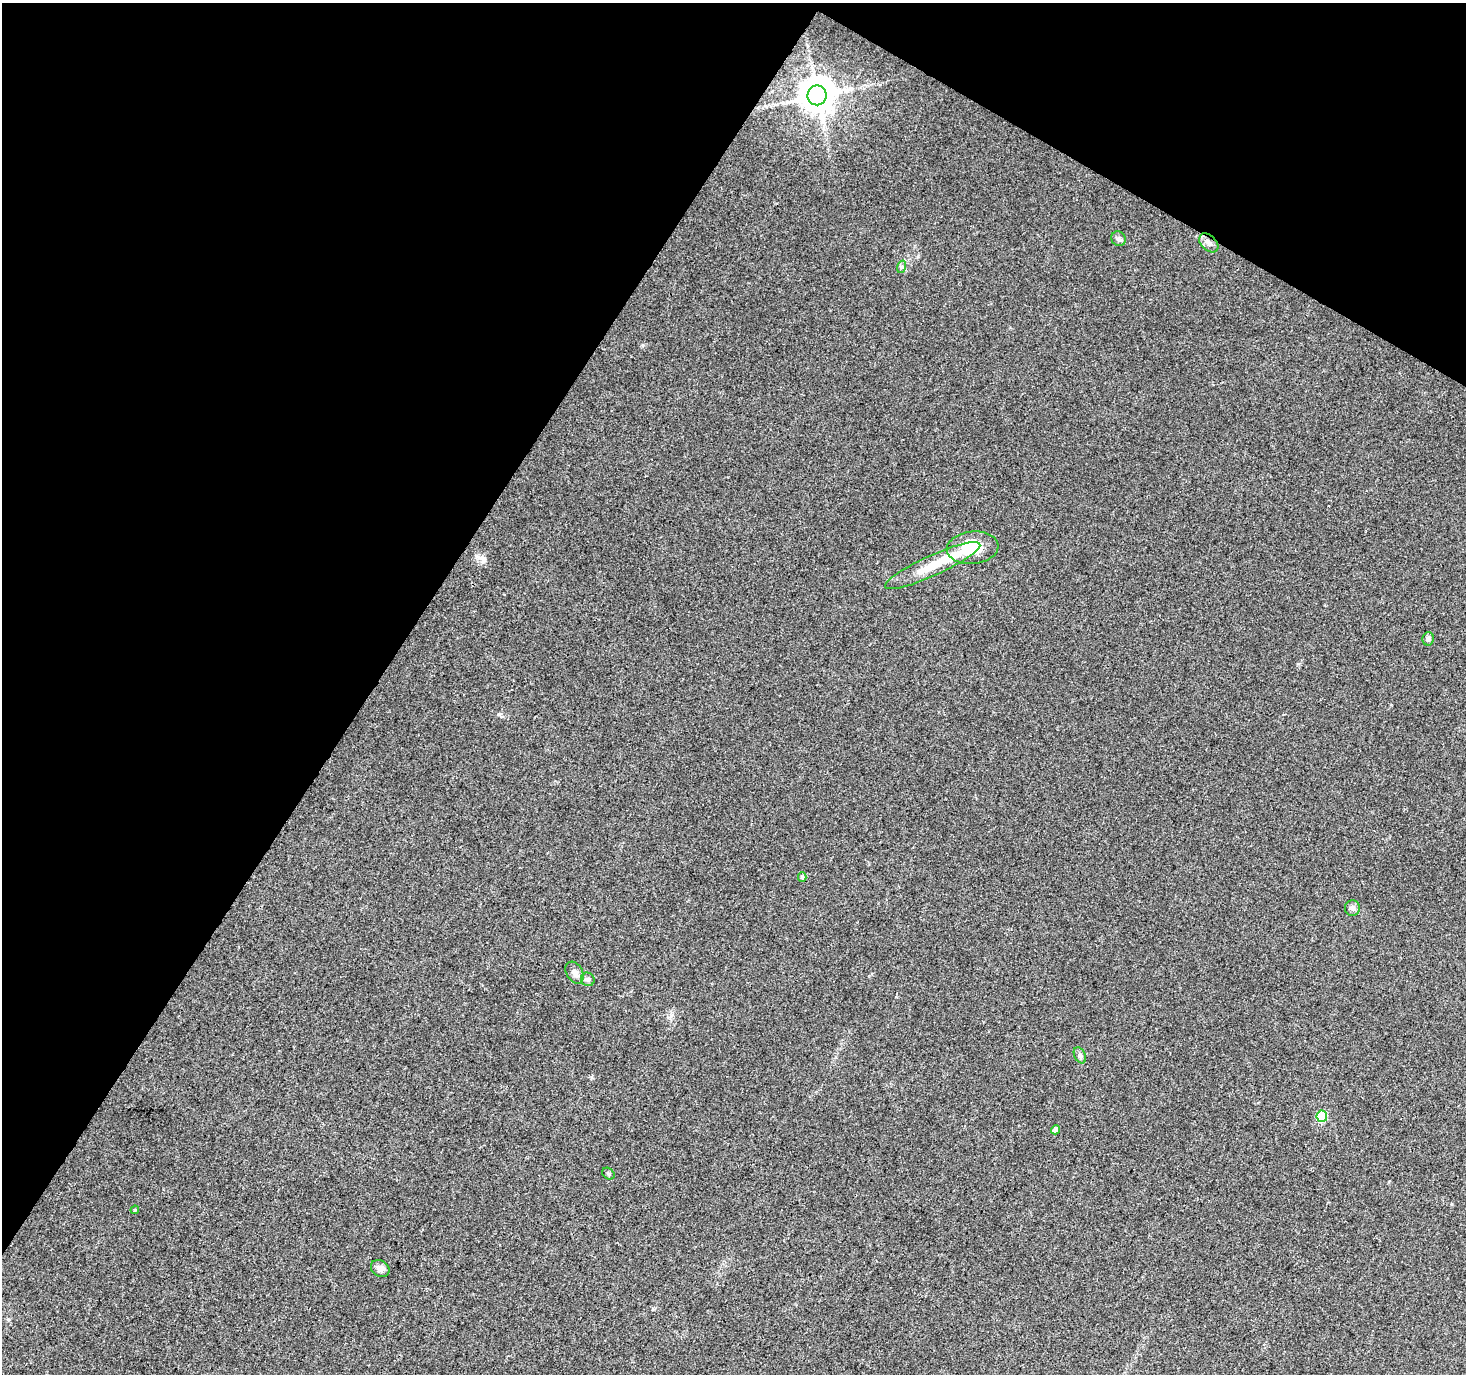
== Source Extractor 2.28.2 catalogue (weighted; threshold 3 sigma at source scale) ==
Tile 2 of 4 x 4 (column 2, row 1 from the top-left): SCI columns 1476-2939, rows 4375-5746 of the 5868 x 5942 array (HDU 1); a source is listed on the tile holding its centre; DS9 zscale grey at full resolution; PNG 1468 x 1376 px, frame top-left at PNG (2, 3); each listed source drawn as its Kron ellipse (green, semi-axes under 4 px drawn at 4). Shown black and unused: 32% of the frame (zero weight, under 3 of 4 exposures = <1% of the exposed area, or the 3 px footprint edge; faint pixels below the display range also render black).
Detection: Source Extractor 2.28.2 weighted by HDU 2 'WHT'; one run over the whole footprint, this tile lists its part. Background 0.0383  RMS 0.0041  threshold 0.0185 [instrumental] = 3 sigma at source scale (4.5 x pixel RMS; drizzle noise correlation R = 1.50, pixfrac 1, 0.0396/0.0396 arcsec/px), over >= 5 px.
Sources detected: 18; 1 inside a brighter object's white glare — neither listed nor drawn; the other 17 listed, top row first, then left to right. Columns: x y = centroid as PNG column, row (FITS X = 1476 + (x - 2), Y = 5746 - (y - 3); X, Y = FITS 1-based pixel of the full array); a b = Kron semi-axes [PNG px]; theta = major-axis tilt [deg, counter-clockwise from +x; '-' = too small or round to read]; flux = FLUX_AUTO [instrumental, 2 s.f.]
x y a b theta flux
817 95 10 9 - 980
1119 239 8 7 - 1.1
1209 243 11 7 -45 2
901 267 6 4 72 0.65
973 548 26 16 5 16
933 565 52 10 24 11
1428 639 7 5 78 1.1
802 877 5 4 - 0.73
1352 908 8 7 - 1.5
575 973 12 8 -59 2.2
588 979 7 6 - 1.2
1080 1055 8 5 -63 1.1
1322 1116 5 5 - 20
1055 1130 4 4 - 2.7
608 1174 6 5 - 0.72
135 1210 4 3 - 0.46
380 1268 10 8 -34 2.3
Unlisted compact peaks at least as high as the median listed source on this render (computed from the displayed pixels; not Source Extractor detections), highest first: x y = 484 560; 643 345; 591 1077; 499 714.